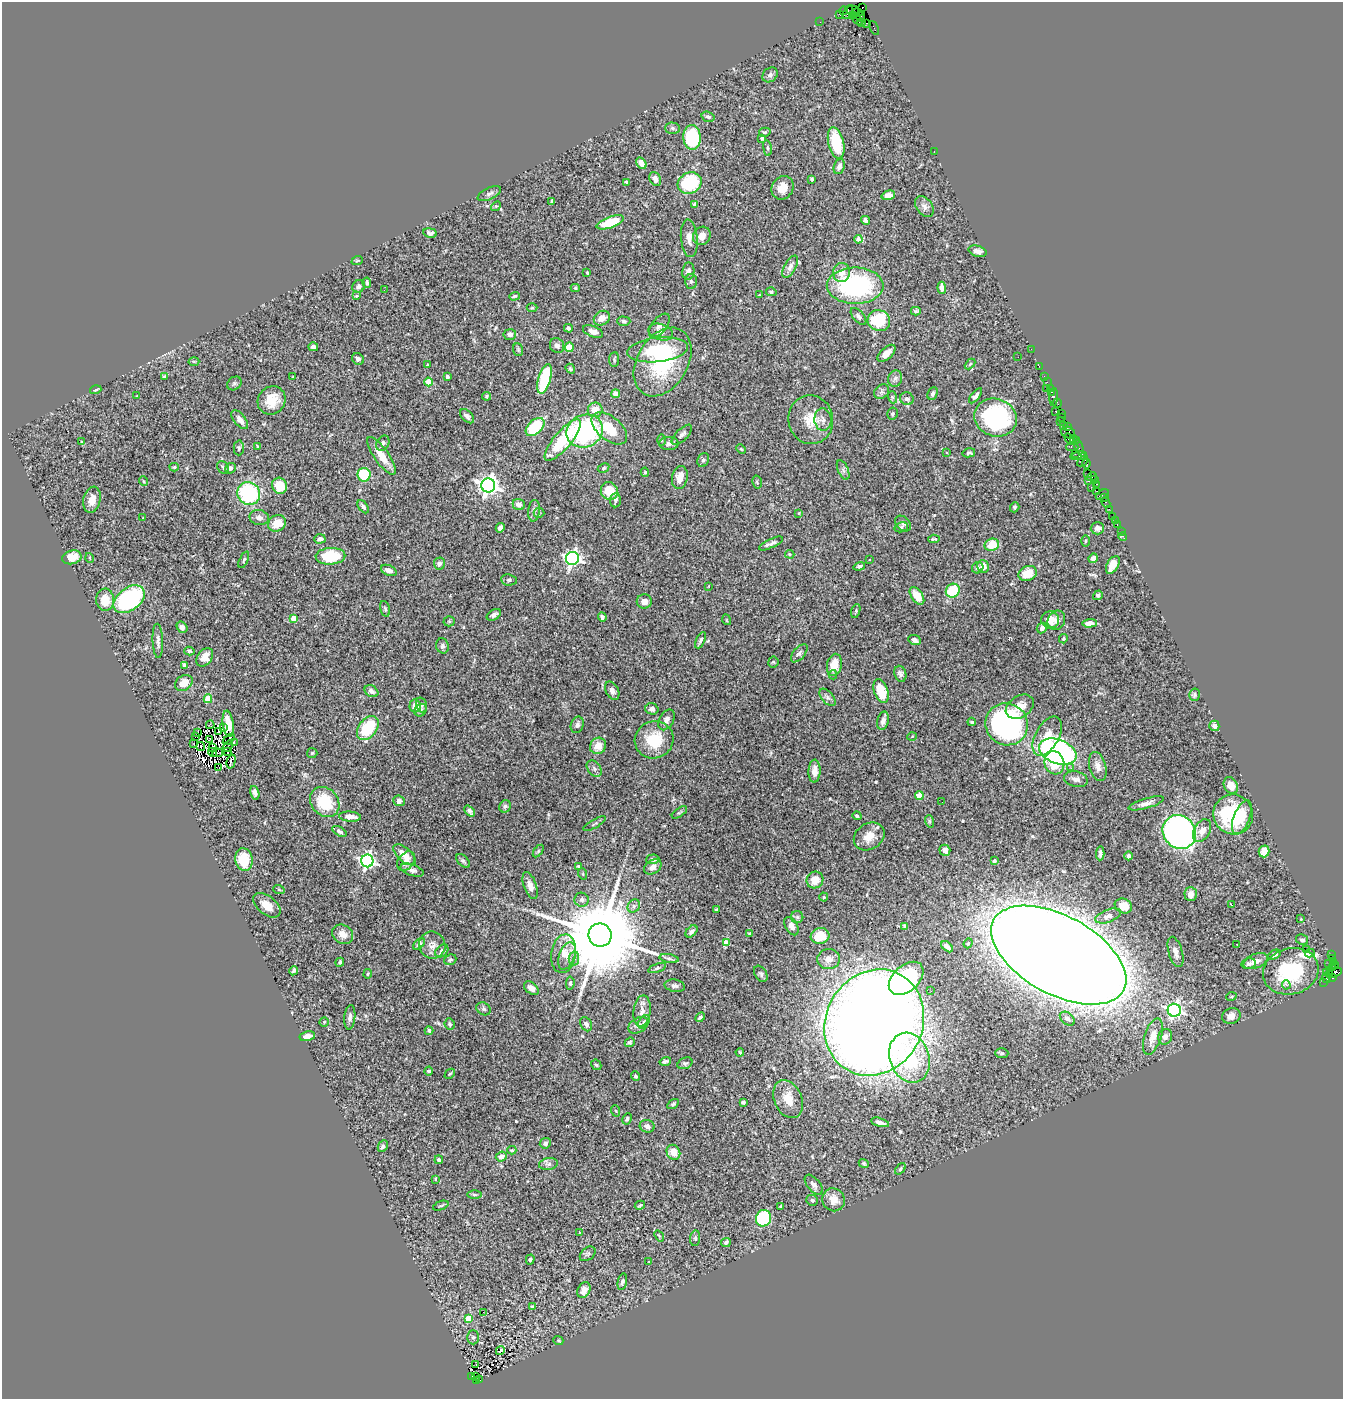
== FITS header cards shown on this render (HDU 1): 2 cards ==
NAXIS1  =                 1341
NAXIS2  =                 1397

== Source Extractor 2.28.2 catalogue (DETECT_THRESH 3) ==
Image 1341 x 1397 px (HDU 1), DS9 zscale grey, 1 PNG px = 1 image px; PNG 1345 x 1401 px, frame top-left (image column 1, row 1397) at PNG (2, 2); each listed source drawn as its Kron ellipse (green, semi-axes under 4 px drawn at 4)
Background 1.5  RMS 0.052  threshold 0.157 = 3 sigma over >= 5 px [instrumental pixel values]
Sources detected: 477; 7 with non-positive FLUX_AUTO (blend fragments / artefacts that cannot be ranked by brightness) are neither listed nor drawn; the other 470 listed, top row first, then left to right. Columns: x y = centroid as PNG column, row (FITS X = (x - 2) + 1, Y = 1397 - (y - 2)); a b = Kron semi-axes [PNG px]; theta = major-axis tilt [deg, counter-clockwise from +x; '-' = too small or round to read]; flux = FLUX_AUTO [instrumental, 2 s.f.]
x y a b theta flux
862 7 3 2 - 33
852 10 6 4 -2 85
843 11 4 3 - 110
848 12 7 4 62 310
857 13 5 4 - 330
840 14 3 2 - 130
853 15 4 3 - 260
861 17 5 3 - 63
857 19 7 3 -51 260
820 22 2 2 - 29
862 22 4 3 - 93
866 23 3 2 - 54
874 28 7 2 -63 91
770 75 8 6 40 11
708 117 7 5 -18 8.3
673 128 7 5 -2 7.8
765 132 6 4 14 5.1
692 137 12 9 -87 290
762 138 4 2 - 4.9
836 143 16 7 -76 150
767 148 8 4 -82 5.9
934 151 2 2 - 2.2
641 163 6 4 -59 32
839 166 8 5 71 17
655 179 7 5 -59 19
812 179 3 3 - 8.8
627 182 4 3 - 4.8
690 183 12 10 26 230
782 188 12 10 58 44
489 194 13 5 25 11
888 195 7 4 16 18
552 201 4 3 - 5.6
694 205 4 3 - 6.8
496 206 5 4 - 4.6
924 206 11 7 -53 16
865 220 4 4 - 11
610 222 14 5 19 110
430 233 7 4 -8 10
702 236 9 8 - 30
689 238 19 8 -85 29
858 239 4 4 - 21
978 251 9 5 -17 15
357 261 6 3 20 3.3
790 267 12 6 62 19
688 271 8 6 81 15
587 272 3 2 - 3.6
842 272 9 8 - 34
691 281 7 6 - 8.9
367 283 5 3 - 4.9
359 286 7 6 - 8.7
855 286 28 18 0 490
575 288 4 4 - 5
942 288 6 4 -86 21
384 290 2 2 - 4.5
771 292 5 4 - 8.6
759 295 3 3 - 2.3
356 296 4 3 - 3.5
514 296 5 3 - 4.9
532 308 5 3 - 3.6
916 311 5 3 - 5.1
858 316 10 5 -49 9.9
602 318 8 7 - 25
624 321 7 4 -2 6.5
879 321 11 10 - 190
659 326 14 7 51 20
568 328 4 4 - 7.5
593 331 10 5 -22 18
661 332 12 8 -18 19
510 334 6 5 - 15
557 346 8 7 - 13
313 347 5 4 - 10
569 347 4 4 - 66
1031 349 2 2 - 32
518 350 6 5 - 5.4
658 350 30 12 6 200
886 353 11 6 43 27
1018 357 2 2 - 2.3
358 359 6 5 - 13
614 359 7 5 86 5.9
194 361 5 3 - 3.3
663 362 37 25 59 290
970 364 6 3 45 4.1
427 365 4 3 - 2.7
1039 366 2 2 - 13
570 369 5 3 - 4.8
1044 376 2 2 - 48
165 377 4 4 - 6
292 377 3 2 - 2.4
447 377 4 3 - 6.6
895 378 8 7 - 12
545 379 15 6 75 230
429 382 4 4 - 87
1047 382 2 2 - 31
234 383 8 6 36 8.2
1046 388 2 2 - 170
1050 388 2 2 - 67
96 390 6 3 19 4.3
881 392 8 6 45 10
1051 392 4 3 - 91
933 393 7 4 65 8.3
615 394 4 4 - 37
137 396 4 3 - 2.9
486 396 4 3 - 4.7
976 396 9 4 52 12
892 397 6 4 -71 5.3
1054 397 9 3 85 180
907 399 7 6 - 10
271 400 15 13 52 71
1057 403 5 3 - 130
595 410 7 7 - 48
1056 411 3 3 - 160
1062 413 3 2 - 50
892 414 6 5 - 5.4
467 416 8 5 -47 12
995 418 22 18 -20 450
1062 418 3 2 - 93
240 420 11 5 -51 21
811 420 24 22 -79 83
823 420 11 8 -83 19
1060 421 2 2 - 120
1063 425 3 2 - 24
535 427 11 7 43 180
1067 427 4 2 - 68
609 428 21 11 -39 94
585 431 18 16 26 420
1068 433 7 5 -23 550
682 435 13 5 45 13
1073 438 4 3 - 73
1070 439 6 4 -56 470
563 440 26 8 49 220
661 440 5 3 - 3.8
81 441 3 2 - 6.9
1076 441 2 2 - 35
383 443 8 6 59 11
669 444 10 6 2 12
257 446 4 2 - 2.6
1072 447 6 3 -2 200
1079 447 7 3 -67 270
239 448 7 5 -90 6.1
741 449 5 3 - 4
947 452 3 3 - 14
969 453 6 4 13 5.9
1075 453 3 2 - 220
381 456 22 7 -55 59
1078 456 8 4 9 360
703 460 7 5 61 10
1083 461 6 3 41 280
1086 464 4 3 - 150
174 467 4 4 - 4.2
223 467 7 5 -52 6.8
230 468 5 5 - 12
604 468 6 4 28 5
843 470 10 5 -65 9.8
645 472 5 4 - 4.9
1088 473 2 2 - 63
364 475 7 6 - 150
680 477 12 7 78 35
1092 477 5 3 - 130
1094 479 4 2 - 70
143 481 5 3 - 2.8
1089 481 3 3 - 250
757 482 6 5 - 5.5
1097 484 3 2 - 89
488 485 7 7 - 2200
280 486 8 7 - 75
1091 487 2 2 - 56
609 491 9 8 - 75
1097 491 2 2 - 18
249 493 11 11 - 330
1102 494 7 3 30 53
1104 498 2 2 - 60
92 500 13 8 77 37
615 500 7 5 86 12
1106 503 5 3 - 130
519 504 6 5 - 18
363 507 7 4 -53 10
1015 507 5 4 - 6.2
1109 509 3 2 - 18
534 511 11 6 84 12
539 513 5 5 - 3.9
799 513 3 3 - 2.6
1112 516 3 3 - 130
143 518 3 3 - 6.1
259 518 10 7 -12 17
1115 520 2 2 - 17
277 523 9 8 - 54
903 524 9 6 -46 10
1117 525 3 2 - 60
901 527 7 5 12 5.7
500 528 5 4 - 22
1097 528 7 6 - 15
1121 532 2 2 - 6.1
1123 536 4 3 - 32
320 539 6 4 4 12
934 539 6 3 5 5.5
1085 541 5 3 - 3.8
771 543 13 4 26 13
992 545 7 6 - 66
790 554 5 4 - 3.9
330 556 15 8 3 160
72 557 10 6 13 62
90 558 5 3 - 2.9
572 558 6 6 - 1100
1093 558 5 4 - 12
244 560 9 4 66 5.2
870 560 3 3 - 7.3
439 563 6 5 - 15
1113 565 10 5 59 38
859 566 6 4 19 7.6
983 566 6 5 - 29
978 568 6 5 - 9
389 570 8 5 -23 18
1028 573 9 7 21 63
509 580 8 5 -7 7.5
709 586 3 2 - 2
953 591 7 6 - 140
1098 595 5 4 - 9.4
917 596 10 5 -55 54
129 599 17 11 37 480
105 600 11 9 -88 65
644 602 7 7 - 23
385 609 8 4 -74 6.1
856 611 7 3 74 4.5
494 615 8 5 30 13
602 617 5 4 - 9.2
293 618 4 4 - 47
727 620 5 3 - 3.1
1050 620 9 8 - 42
1056 620 10 8 59 17
449 621 5 5 - 4.3
1090 623 7 4 2 22
182 627 6 5 - 14
1042 628 6 4 47 13
1063 639 5 4 - 6.6
700 640 9 4 66 8.6
915 640 6 4 -25 17
158 641 17 5 -88 16
442 646 8 6 -77 9.9
189 651 5 4 - 5.7
799 653 11 5 49 10
205 657 10 7 53 39
773 662 5 5 - 4.4
185 665 4 4 - 13
834 665 11 7 78 62
900 674 8 6 -73 10
833 675 5 4 - 4.8
184 683 9 7 34 44
371 691 7 5 -33 13
612 691 10 6 -62 15
881 691 12 7 -72 90
1194 695 6 5 - 6.6
828 697 10 5 -49 12
208 699 4 4 - 94
421 705 7 5 -73 8
415 706 6 6 - 27
1020 707 15 10 33 43
652 709 7 5 -18 13
420 710 7 5 45 7.2
666 720 11 7 61 17
883 721 9 5 77 15
972 722 4 3 - 5.9
228 724 13 5 -82 35
1007 724 21 20 - 860
210 725 4 3 - 2.4
577 725 8 6 70 13
1214 726 5 5 - 14
224 728 2 2 - 0.87
368 728 13 9 53 160
219 732 3 2 - 5.2
197 733 2 2 - 2.8
912 736 4 3 - 2.9
1047 736 21 11 60 61
195 737 3 2 - 8.7
229 739 7 2 40 3.8
209 740 4 2 - 3.4
654 740 19 18 - 110
234 742 3 2 - 3.8
194 744 2 2 - 5.9
201 746 4 2 - 5.1
228 746 6 2 53 0.83
598 746 8 7 - 39
212 747 3 2 - 3.3
213 752 5 3 - 4.6
227 752 3 2 - 3
1058 752 19 12 -21 900
218 753 5 3 - 7.7
312 753 5 5 - 4.8
231 761 7 3 75 7.2
1054 763 12 9 -73 72
1098 766 15 8 -75 23
219 768 3 2 - 2.5
1071 768 3 3 - 6.1
594 769 9 6 -50 10
815 771 11 6 88 27
1076 779 12 7 -12 17
1231 785 8 6 -61 38
255 793 7 4 -73 15
919 796 4 4 - 82
399 801 6 5 - 14
325 802 16 13 -49 140
942 802 3 2 - 3
1146 803 18 5 16 21
505 806 6 5 - 6.8
469 811 6 4 -49 9.5
679 812 9 3 34 6.4
1233 814 20 19 - 290
857 816 5 3 - 6.5
350 817 11 5 -4 26
1242 817 18 8 68 55
929 821 6 4 -71 4.9
595 824 13 3 30 6.3
339 831 8 4 -32 12
1202 831 12 8 60 31
1179 832 18 16 -52 1500
869 836 16 13 33 43
945 850 5 5 - 15
538 851 7 3 54 4.6
1264 851 6 5 - 38
1100 853 7 3 87 8.1
404 855 13 7 -41 38
1129 856 4 4 - 9.7
653 859 6 5 - 11
244 860 11 8 -80 92
367 861 6 6 - 900
406 861 11 7 51 25
463 861 8 5 -45 7.3
994 861 4 3 - 18
578 866 4 3 - 3.5
653 867 9 6 35 22
412 870 12 5 -18 15
583 874 6 3 -72 3.8
815 880 9 8 - 46
530 885 14 6 -71 23
279 890 6 3 -20 3.2
1191 894 7 6 - 24
824 897 4 4 - 3.4
581 900 7 7 - 9.5
267 905 16 9 -38 40
1231 905 3 2 - 4.5
634 906 7 6 - 10
1123 906 9 7 -23 35
716 910 3 3 - 4.2
1108 916 13 6 20 21
797 917 6 6 - 9
1301 919 4 3 - 3
791 926 10 6 -61 21
905 926 4 3 - 7.2
691 931 7 4 45 12
750 933 4 3 - 3.9
343 934 11 9 -34 35
600 935 12 11 - 72000
820 936 9 8 - 76
1302 940 6 5 - 11
726 943 4 4 - 87
968 943 5 4 - 4.7
419 944 7 4 45 9.6
1237 944 2 2 - 2.9
432 945 14 13 - 27
947 947 7 4 -42 15
1306 949 2 2 - 11
442 951 7 5 44 12
1175 952 16 7 -74 20
1310 953 5 3 - 630
564 954 19 12 81 46
1059 955 74 39 -29 22000
1274 955 7 4 26 9.3
1331 955 2 2 - 14
567 956 14 8 69 29
574 958 7 5 80 15
1332 958 3 3 - 470
669 959 10 4 -11 9.4
829 959 11 10 - 29
450 960 6 5 - 6.5
1256 961 13 7 23 23
340 962 4 4 - 6
1334 962 4 3 - 33
1329 963 2 2 - 23
1249 964 7 5 12 14
1336 966 3 2 - 21
657 968 9 4 21 6.8
1332 968 3 2 - 140
294 971 5 4 - 9.1
1291 971 28 23 15 250
1326 972 2 2 - 51
1334 972 8 4 13 390
368 974 5 3 - 4.5
761 974 9 5 -58 8.5
1329 974 3 2 - 110
906 978 20 13 42 500
1326 978 5 4 - 230
1333 978 3 3 - 170
1323 982 3 2 - 57
570 983 6 4 84 6.6
1286 985 5 4 - 7.3
675 986 10 6 -9 12
531 988 8 5 -40 19
931 991 2 2 - 5.1
1231 997 5 3 - 3.5
484 1009 8 6 -32 8.1
1174 1010 6 6 - 930
642 1011 16 8 84 26
1231 1016 9 7 22 24
350 1017 12 5 85 13
700 1017 5 4 - 7.4
1067 1019 8 5 -39 13
324 1022 4 4 - 4.7
644 1022 7 5 55 9.5
874 1022 55 48 60 9300
450 1024 6 5 - 6.7
586 1024 7 5 -62 12
638 1025 11 7 31 16
429 1031 4 3 - 8.2
307 1036 8 4 13 18
1153 1036 19 8 71 39
1165 1037 8 7 - 15
630 1042 5 4 - 5.3
740 1052 4 3 - 3.7
1002 1053 6 5 - 5.3
909 1058 25 19 -71 290
665 1061 6 3 16 7.2
685 1063 8 5 24 7.6
596 1065 6 4 -42 5
429 1071 4 4 - 7.5
450 1074 6 3 44 4.1
635 1076 5 4 - 5.3
788 1099 20 13 -67 62
743 1102 4 3 - 8.2
673 1104 6 4 31 6.4
616 1111 6 3 -71 3.1
627 1119 6 4 62 7.1
880 1122 9 4 -16 17
647 1126 7 6 - 15
545 1143 5 5 - 9.5
383 1146 6 4 64 8.5
512 1150 4 4 - 4.4
673 1152 8 6 -61 39
501 1156 5 4 - 21
439 1160 4 3 - 8.8
864 1163 5 4 - 5.3
548 1164 9 6 10 11
900 1169 6 4 50 5.1
435 1179 4 3 - 3.4
814 1185 12 6 -50 14
474 1195 7 3 -1 4.9
812 1200 6 5 - 6.7
833 1200 12 11 - 36
640 1205 5 3 - 4.7
441 1206 8 2 21 4
781 1206 3 3 - 4
763 1218 8 7 - 260
579 1233 3 2 - 3.6
659 1236 6 3 -52 3.5
695 1238 8 5 83 6.8
726 1242 5 4 - 6.8
588 1254 9 6 40 8.3
530 1259 5 4 - 6.5
649 1262 4 2 - 2.1
622 1282 8 4 77 9.1
584 1290 8 6 64 25
532 1307 3 3 - 5
483 1312 2 2 - 6
468 1319 4 4 - 81
473 1337 7 6 - 6.2
558 1340 5 3 - 3.8
500 1350 5 3 - 11
476 1365 3 2 - 6.5
472 1376 3 2 - 67
476 1377 3 2 - 36
476 1380 3 2 - 100
480 1380 3 2 - 53
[7 non-positive-flux detections neither listed nor drawn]